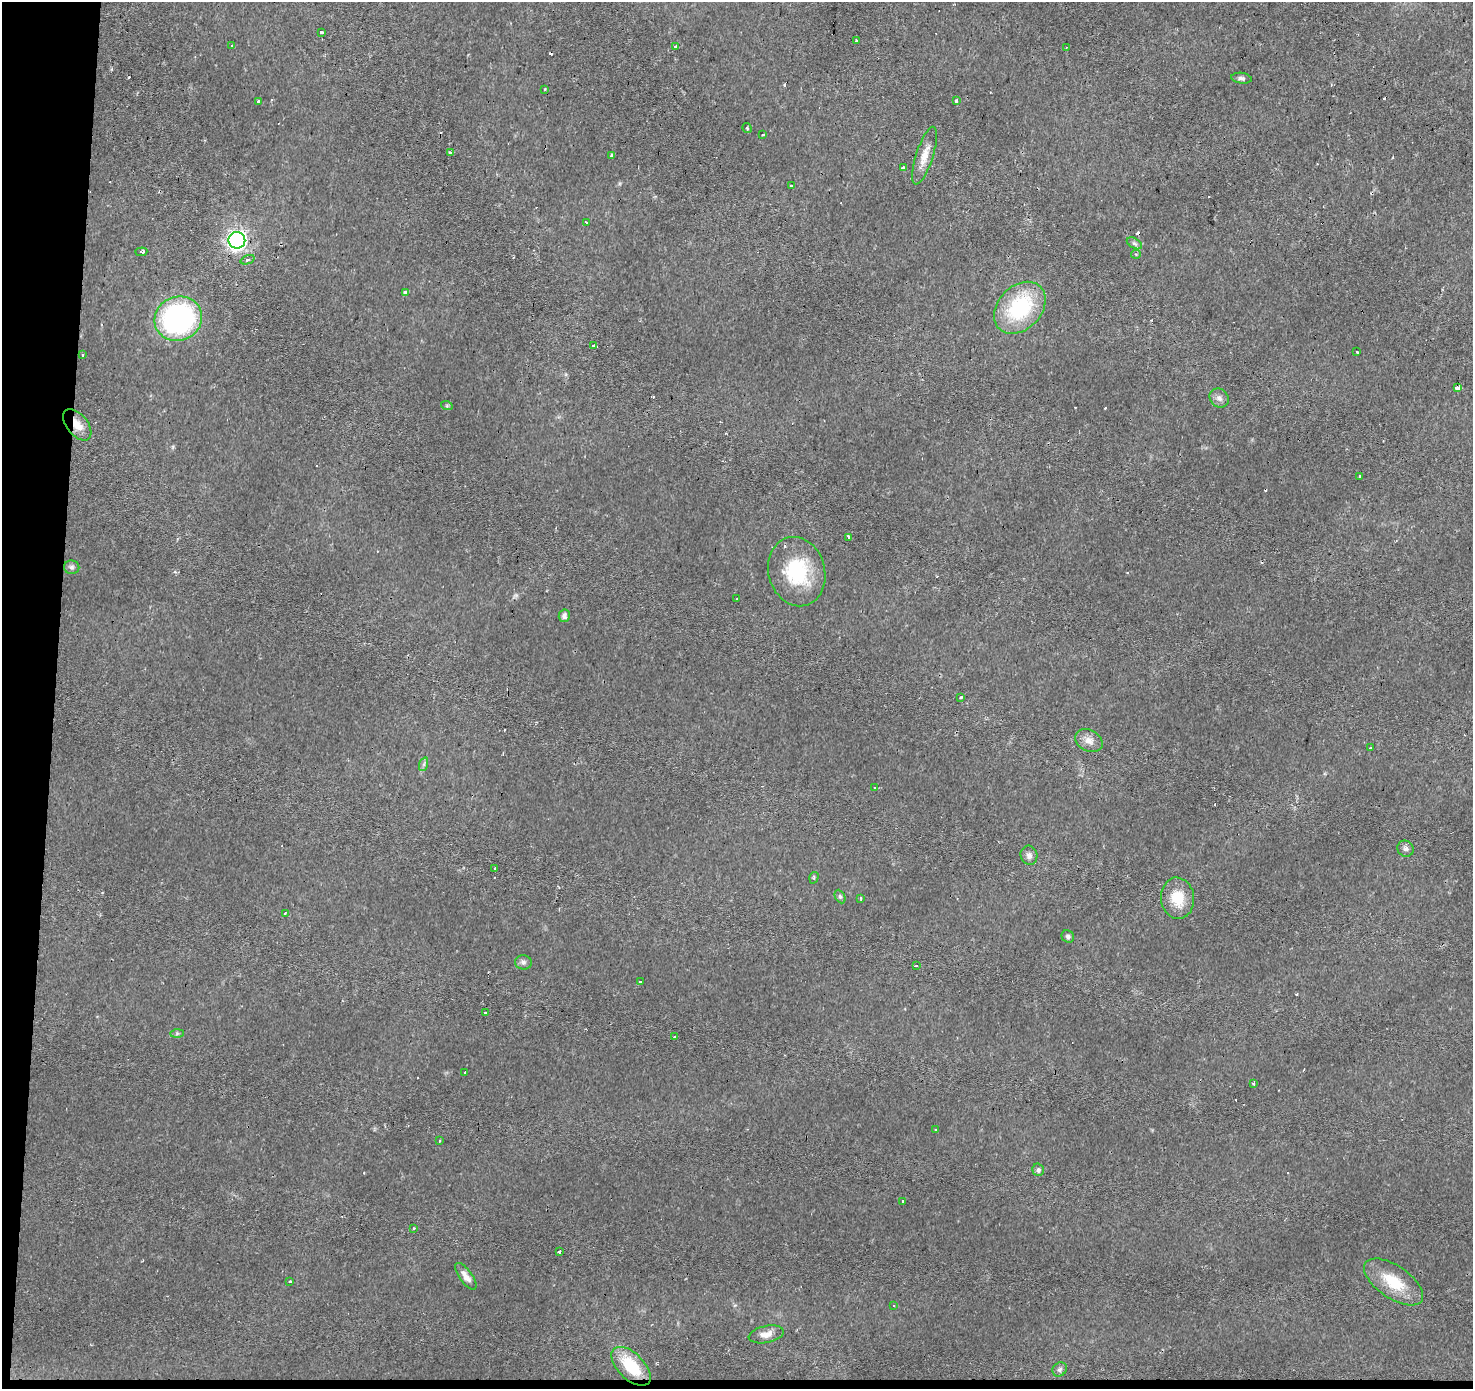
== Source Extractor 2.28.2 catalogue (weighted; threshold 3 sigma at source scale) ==
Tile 7 of 3 x 3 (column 1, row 3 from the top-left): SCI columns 5-1475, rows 275-1661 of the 4418 x 4659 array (HDU 1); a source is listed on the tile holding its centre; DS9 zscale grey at full resolution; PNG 1475 x 1391 px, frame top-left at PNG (2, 2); each listed source drawn as its Kron ellipse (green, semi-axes under 4 px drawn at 4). Shown black and unused: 4% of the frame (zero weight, under 2 of 3 exposures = <1% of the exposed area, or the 3 px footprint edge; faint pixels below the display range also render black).
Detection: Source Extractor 2.28.2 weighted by HDU 2 'WHT'; one run over the whole footprint, this tile lists its part. Background 0.0215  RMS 0.0033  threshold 0.015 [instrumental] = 3 sigma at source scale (4.5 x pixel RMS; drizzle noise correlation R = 1.50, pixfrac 1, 0.0396/0.0396 arcsec/px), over >= 5 px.
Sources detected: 97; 22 cosmic-ray / hot-pixel residue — neither listed nor drawn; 2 inside a brighter listed object's ellipse — not listed separately; the other 73 listed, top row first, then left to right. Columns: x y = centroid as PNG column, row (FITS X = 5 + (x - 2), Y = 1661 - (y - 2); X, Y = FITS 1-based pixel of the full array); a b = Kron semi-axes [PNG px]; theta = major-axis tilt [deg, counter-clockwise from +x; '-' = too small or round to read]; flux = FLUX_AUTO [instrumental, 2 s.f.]
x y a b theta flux
321 32 4 3 - 0.97
856 41 3 3 - 0.35
232 45 3 3 - 1.6
676 47 4 3 - 1.3
1066 47 3 2 - 0.28
1241 78 10 5 -8 0.95
545 89 3 3 - 0.56
957 100 3 3 - 5.7
258 102 3 3 - 1.6
747 128 5 3 - 0.33
763 135 3 2 - 0.6
451 152 4 3 - 2
612 155 4 3 - 0.56
925 156 30 8 72 4.6
903 168 4 3 - 1.4
791 186 3 3 - 1.9
586 222 3 3 - 1.2
237 240 8 8 - 130
1134 243 8 5 -30 0.82
141 252 6 3 5 1.2
1136 254 5 4 - 0.46
248 260 7 3 22 0.59
405 292 4 3 - 0.95
1020 308 29 21 46 27
178 319 24 22 21 69
594 346 3 3 - 15
1356 352 3 3 - 2.5
82 355 3 3 - 1.2
1457 388 4 3 - 22
1219 398 10 8 -42 1.6
447 406 6 4 -18 0.43
77 425 18 10 -50 4.4
1359 476 3 3 - 3.2
848 537 3 3 - 1.8
72 567 8 7 - 0.89
797 572 35 28 -75 21
737 598 3 2 - 0.29
564 616 6 5 - 1.4
961 697 4 3 - 0.45
1089 741 14 10 -28 2.7
1370 748 3 2 - 0.37
424 764 7 4 72 0.69
874 787 3 3 - 3.2
1405 849 8 7 - 1.1
1029 855 10 8 -76 1.5
495 869 3 2 - 0.68
814 878 6 4 72 0.5
840 896 7 5 -63 0.64
861 898 4 3 - 0.39
1178 898 21 16 -84 8.6
285 914 3 3 - 1
1068 937 6 6 - 0.84
523 962 8 7 - 1.1
916 966 3 2 - 3.2
641 982 3 3 - 2.1
485 1013 3 2 - 1.6
177 1033 7 4 1 0.58
675 1037 3 3 - 1.2
465 1072 3 2 - 0.26
1254 1083 3 2 - 0.72
935 1129 3 3 - 1.4
439 1141 3 2 - 0.38
1038 1170 6 6 - 0.96
902 1201 3 3 - 0.44
413 1228 3 3 - 1.1
560 1252 3 3 - 3.4
466 1276 16 6 -54 2.2
290 1282 3 3 - 0.98
1394 1282 34 16 -35 12
893 1305 3 2 - 0.34
766 1334 18 8 12 2.9
631 1366 24 13 -45 14
1060 1369 8 6 44 0.88
Overlapping masked pixels (flux is a lower limit): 1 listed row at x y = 77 425